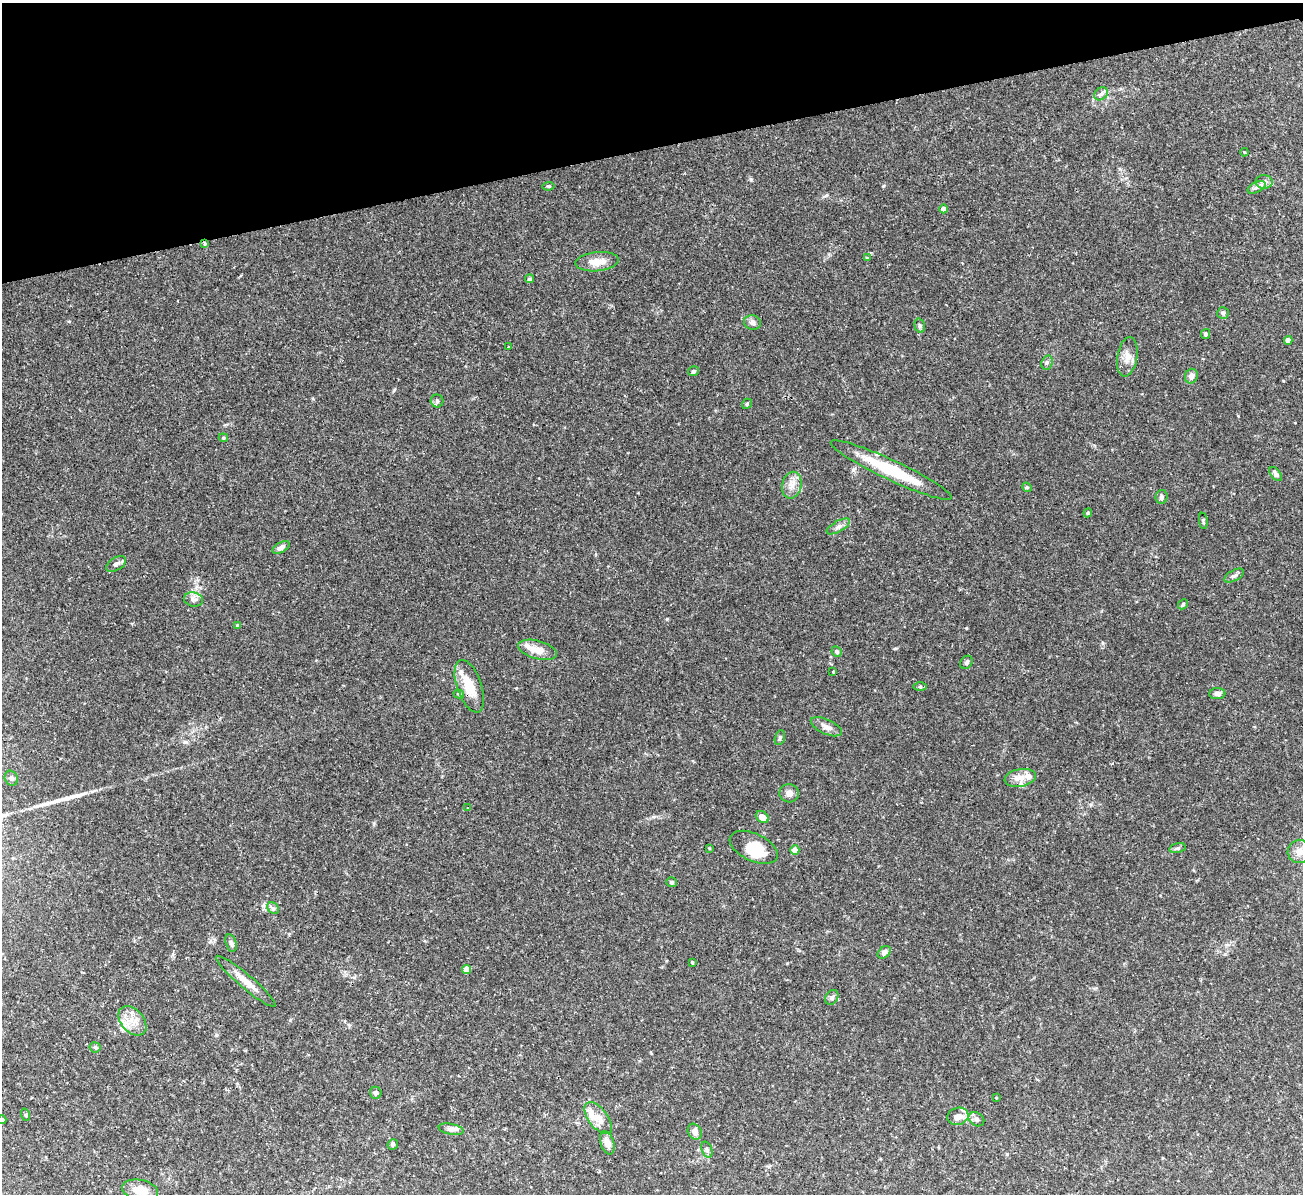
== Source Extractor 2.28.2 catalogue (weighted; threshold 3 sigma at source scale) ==
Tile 3 of 4 x 4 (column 3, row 1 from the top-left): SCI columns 2658-3958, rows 3745-4936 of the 5316 x 5225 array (HDU 1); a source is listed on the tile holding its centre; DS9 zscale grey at full resolution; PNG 1305 x 1196 px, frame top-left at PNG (2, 3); each listed source drawn as its Kron ellipse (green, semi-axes under 4 px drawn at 4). Shown black and unused: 12% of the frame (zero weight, under 2 of 3 exposures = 3% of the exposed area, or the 3 px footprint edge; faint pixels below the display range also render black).
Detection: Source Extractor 2.28.2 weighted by HDU 2 'WHT'; one run over the whole footprint, this tile lists its part. Background 0.119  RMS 0.0072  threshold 0.0325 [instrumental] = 3 sigma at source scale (4.5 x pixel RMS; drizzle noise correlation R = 1.50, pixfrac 1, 0.05/0.05 arcsec/px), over >= 5 px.
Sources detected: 85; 1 inside a brighter object's white glare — neither listed nor drawn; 4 inside a brighter listed object's ellipse — not listed separately; the other 80 listed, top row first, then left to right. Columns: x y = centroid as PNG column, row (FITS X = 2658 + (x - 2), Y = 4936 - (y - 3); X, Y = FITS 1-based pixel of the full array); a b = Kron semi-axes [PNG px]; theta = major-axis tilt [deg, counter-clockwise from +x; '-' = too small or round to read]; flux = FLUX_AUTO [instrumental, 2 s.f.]
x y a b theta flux
1101 94 7 5 43 1.7
1244 152 4 3 - 0.62
1264 182 8 7 - 2.3
549 186 6 4 9 0.81
1256 187 10 5 27 2.2
943 209 4 4 - 5.1
205 244 4 3 - 1.7
867 258 3 3 - 1.2
597 262 21 9 6 8.3
530 279 4 4 - 1.1
1223 313 6 6 - 1.2
752 322 8 7 - 2.2
920 326 7 5 -74 1.3
1205 334 5 4 - 1.1
1288 340 4 4 - 3.7
509 347 3 3 - 0.78
1127 357 20 10 80 6.2
1047 363 7 5 70 1.5
693 371 5 5 - 1.1
1191 376 7 6 - 3.3
437 401 6 6 - 1.5
747 404 5 4 - 0.85
223 438 5 4 - 0.84
891 470 66 10 -25 36
1276 474 8 5 -52 2
792 485 13 9 77 5.2
1027 487 5 4 - 0.85
1162 497 7 6 - 2
1088 513 4 4 - 0.74
1203 521 8 3 -80 0.96
838 526 13 5 29 2.7
281 547 9 5 28 2.5
116 564 11 6 30 2.2
1234 576 11 5 28 1.7
194 599 9 7 -11 2.5
1183 604 5 4 - 0.81
238 625 4 4 - 1.3
537 650 20 9 -15 8.8
837 652 5 4 - 1.3
966 662 7 5 51 1.3
833 671 3 2 - 0.72
469 686 27 12 -71 15
920 686 7 4 0 0.81
459 694 5 4 - 1.2
1217 694 8 5 3 2.5
826 727 17 7 -24 4.2
780 738 8 4 72 1.2
11 778 7 6 - 1.7
1020 778 16 8 10 6.3
789 793 10 9 - 3.8
468 808 3 3 - 0.74
762 817 7 5 -36 6.6
754 847 26 13 -25 16
709 848 4 3 - 0.61
1177 848 8 4 14 1.2
795 850 4 4 - 9.7
1299 851 12 11 - 5.1
671 882 5 5 - 1.2
273 908 6 5 - 1.3
231 943 9 5 -75 1.7
884 952 7 5 40 2.5
692 962 4 3 - 0.84
467 969 4 4 - 9.9
246 981 38 7 -40 8
832 997 8 6 56 1.8
132 1021 17 11 -47 8.4
95 1047 5 5 - 0.99
376 1093 6 5 - 1.8
996 1098 3 3 - 0.53
26 1115 6 4 -72 0.8
958 1116 11 8 18 5.7
598 1118 19 9 -52 7
976 1119 8 6 -33 2
2 1120 4 3 - 1.1
451 1129 12 5 -11 2.4
695 1132 8 6 -61 4
607 1143 12 6 -71 4.8
393 1144 5 5 - 1.2
707 1150 8 5 -71 1.5
140 1190 18 10 -10 9.2
Overlapping masked pixels (flux is a lower limit): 2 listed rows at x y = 205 244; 469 686
Isophote crosses this tile's border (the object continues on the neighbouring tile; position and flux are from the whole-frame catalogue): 1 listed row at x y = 2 1120
Unlisted compact peaks at least as high as the median listed source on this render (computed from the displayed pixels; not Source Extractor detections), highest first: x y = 751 180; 966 628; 667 619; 394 390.